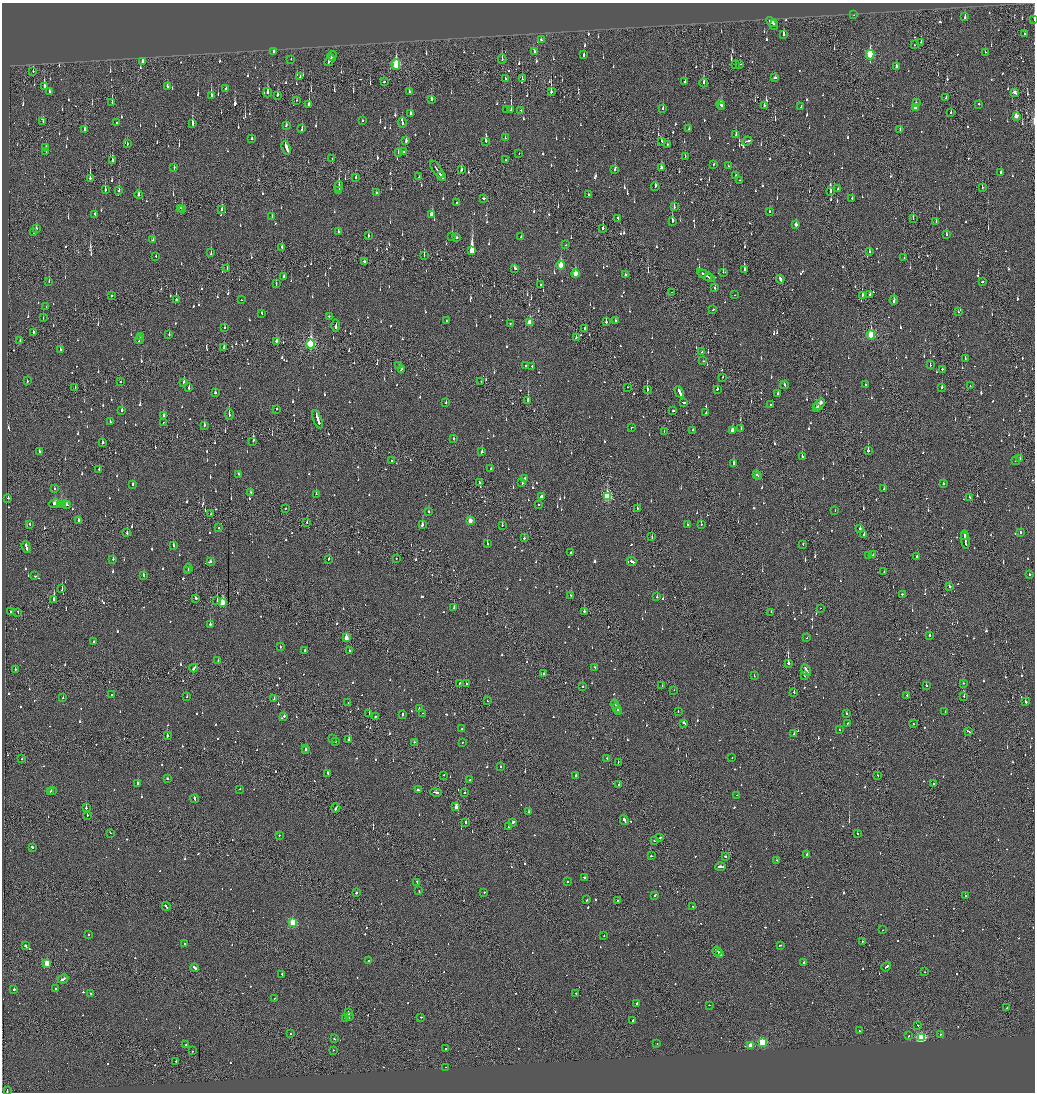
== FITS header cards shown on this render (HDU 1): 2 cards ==
NAXIS1  =                 2065
NAXIS2  =                 2180

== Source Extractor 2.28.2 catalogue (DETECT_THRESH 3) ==
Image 2065 x 2180 px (HDU 1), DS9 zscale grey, zoomed out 1/2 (1 PNG px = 2 x 2 image px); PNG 1037 x 1094 px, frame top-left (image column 1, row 2179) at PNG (2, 3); each listed source drawn as its Kron ellipse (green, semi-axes under 4 px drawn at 4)
Background -0.136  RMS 0.073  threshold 0.219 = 3 sigma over >= 5 px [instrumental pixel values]
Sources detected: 1548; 70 cannot appear on this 1/2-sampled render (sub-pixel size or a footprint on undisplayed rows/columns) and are neither listed nor drawn; of the other 1478, the 500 brightest by FLUX_AUTO listed and drawn (978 fainter detections omitted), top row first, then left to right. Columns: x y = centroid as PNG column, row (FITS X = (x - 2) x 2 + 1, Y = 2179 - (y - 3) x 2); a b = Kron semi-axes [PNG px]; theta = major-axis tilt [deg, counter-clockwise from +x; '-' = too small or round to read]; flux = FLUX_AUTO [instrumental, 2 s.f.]
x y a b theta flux
854 15 2 1 - 72
965 17 3 2 - 85
1034 20 4 1 - 100
771 22 6 2 -48 280
774 25 5 2 - 170
783 34 3 2 - 240
1024 34 2 2 - 54
541 39 2 2 - 65
921 42 2 2 - 140
914 45 2 1 - 100
274 51 2 2 - 98
534 51 2 2 - 150
985 52 2 2 - 57
870 54 5 3 - 760
584 55 3 2 - 130
332 56 5 2 - 240
291 59 2 2 - 58
502 59 4 1 - 110
329 60 6 2 55 250
143 62 3 2 - 78
740 64 2 1 - 110
396 65 5 3 - 1100
735 65 2 1 - 130
896 67 4 2 - 91
33 71 2 2 - 270
300 76 4 2 - 150
775 78 2 2 - 59
505 79 4 1 - 220
522 79 3 2 - 83
685 81 3 2 - 93
384 82 2 2 - 100
704 83 4 2 - 300
44 86 4 2 - 820
167 86 4 2 - 68
226 89 2 2 - 130
49 92 3 2 - 74
267 92 5 2 - 280
409 92 3 2 - 65
551 92 3 1 - 430
1015 93 4 2 - 170
277 95 3 2 - 87
211 96 4 2 - 280
946 97 3 2 - 92
431 99 3 2 - 66
296 100 3 1 - 65
112 102 3 2 - 66
916 103 3 2 - 71
309 104 3 2 - 360
721 104 4 2 - 190
979 104 2 2 - 77
764 105 3 2 - 70
722 106 2 2 - 72
801 107 3 2 - 120
915 108 3 2 - 140
507 109 2 2 - 54
663 109 3 2 - 150
511 110 4 2 - 720
521 110 2 2 - 88
410 113 3 2 - 71
951 113 2 1 - 120
1016 116 4 2 - 130
43 121 3 2 - 79
363 121 2 2 - 73
117 123 2 2 - 72
402 123 5 2 - 180
192 124 2 2 - 550
286 125 3 2 - 59
85 129 4 2 - 72
302 129 4 2 - 73
689 129 2 2 - 68
900 130 4 2 - 83
736 135 3 2 - 180
252 138 2 2 - 66
505 138 2 2 - 64
406 141 3 2 - 110
485 141 2 2 - 110
747 141 5 2 - 210
662 142 3 2 - 57
127 144 2 2 - 140
668 144 3 1 - 230
45 148 2 2 - 79
286 148 7 2 -70 320
46 152 2 2 - 77
399 152 3 1 - 190
403 152 2 2 - 320
519 153 2 1 - 120
685 157 2 1 - 71
332 159 2 1 - 65
112 160 4 2 - 120
506 160 2 1 - 130
714 164 3 2 - 67
728 166 2 1 - 89
174 168 3 2 - 89
661 168 4 3 - 98
437 169 10 1 -55 660
461 169 4 2 - 60
615 170 2 2 - 54
1001 173 2 2 - 76
441 176 5 2 - 360
736 176 3 2 - 290
356 177 3 2 - 78
419 177 2 2 - 100
90 178 4 2 - 390
740 180 2 2 - 57
339 187 5 2 - 110
655 187 4 2 - 100
982 187 2 1 - 160
838 189 2 2 - 70
105 190 3 2 - 180
339 190 2 2 - 340
119 191 3 2 - 120
831 191 3 2 - 130
376 192 2 2 - 93
139 195 4 2 - 130
588 195 2 2 - 130
483 198 3 2 - 86
852 198 2 2 - 71
457 203 2 2 - 210
674 207 4 2 - 72
180 208 3 1 - 85
182 209 3 2 - 74
222 209 3 2 - 99
769 211 2 2 - 56
95 214 2 2 - 390
432 215 4 3 - 180
272 217 3 2 - 110
618 218 2 2 - 59
913 219 3 1 - 64
672 221 4 2 - 300
936 222 3 2 - 91
796 225 3 2 - 85
36 228 3 2 - 120
603 228 2 2 - 300
338 231 3 2 - 100
33 233 3 2 - 160
946 235 3 2 - 89
368 236 2 2 - 82
452 237 4 1 - 170
521 237 2 2 - 110
457 238 3 2 - 54
153 240 2 2 - 60
566 245 2 2 - 55
282 247 3 2 - 88
472 251 3 3 - 13000
869 251 3 2 - 71
211 253 4 2 - 120
156 256 2 2 - 61
424 256 3 1 - 71
904 257 2 2 - 56
364 261 2 2 - 96
561 265 4 3 - 380
515 268 3 2 - 91
227 269 3 2 - 120
744 269 4 2 - 240
723 272 3 3 - 59
702 273 2 2 - 89
575 274 4 3 - 290
625 275 2 2 - 56
706 275 10 2 -32 420
284 277 3 2 - 55
709 277 2 2 - 110
780 279 4 2 - 210
49 281 3 1 - 56
982 282 2 1 - 79
276 284 3 2 - 69
540 285 2 2 - 81
715 288 2 2 - 88
672 292 2 1 - 63
870 294 3 1 - 190
735 295 2 1 - 58
862 295 3 1 - 240
111 296 2 2 - 56
176 299 2 2 - 270
241 300 2 1 - 74
894 300 4 2 - 200
46 307 2 2 - 110
713 309 2 2 - 62
958 312 2 2 - 120
262 313 3 2 - 65
329 316 2 2 - 110
43 318 2 2 - 68
447 321 2 2 - 59
615 321 2 2 - 100
530 322 3 3 - 340
606 322 2 2 - 160
510 323 2 2 - 81
336 325 6 2 -90 200
224 327 2 2 - 61
585 328 2 2 - 74
33 332 2 2 - 74
169 335 3 2 - 88
871 335 4 3 - 920
141 337 2 2 - 93
576 337 2 2 - 100
139 339 4 2 - 140
20 341 4 1 - 71
276 341 3 2 - 99
311 344 4 3 - 1600
224 348 3 2 - 74
60 350 3 2 - 98
702 352 2 2 - 60
965 359 2 2 - 140
703 361 2 2 - 83
930 365 2 2 - 110
398 366 2 1 - 75
526 366 2 2 - 100
532 366 2 2 - 740
942 369 2 2 - 150
401 370 3 2 - 73
723 377 2 2 - 56
27 381 2 2 - 200
121 381 2 2 - 65
481 381 2 1 - 56
184 382 3 2 - 120
785 385 4 2 - 170
866 385 2 2 - 63
970 386 2 2 - 57
627 387 2 1 - 68
942 387 2 2 - 150
75 388 2 1 - 100
189 388 3 2 - 80
717 389 2 2 - 63
647 390 4 2 - 390
679 392 6 2 -63 260
215 393 2 2 - 75
778 393 2 2 - 69
528 400 3 2 - 290
446 402 2 2 - 110
683 402 3 2 - 330
771 404 2 2 - 110
819 404 6 2 51 250
817 408 2 2 - 150
277 409 2 2 - 88
122 411 2 2 - 150
673 411 3 1 - 150
706 413 2 2 - 62
229 414 5 2 - 64
164 416 3 2 - 160
317 419 10 2 -70 330
110 422 2 2 - 58
164 422 2 2 - 79
204 425 2 2 - 280
631 427 2 1 - 84
741 429 2 2 - 64
693 430 2 2 - 120
732 430 3 3 - 120
664 431 2 2 - 61
453 438 2 2 - 54
253 441 2 1 - 76
103 443 2 2 - 500
39 451 2 2 - 210
868 451 3 2 - 420
482 452 2 2 - 130
802 457 3 2 - 230
1020 458 2 2 - 56
1016 460 2 2 - 79
391 461 2 2 - 55
733 463 3 2 - 270
99 469 3 2 - 95
491 469 2 2 - 57
238 474 3 2 - 65
756 474 2 2 - 76
758 476 2 1 - 85
525 478 2 2 - 83
479 483 2 2 - 71
522 483 2 2 - 210
133 484 2 2 - 68
944 484 2 2 - 71
54 488 2 2 - 69
884 489 2 1 - 100
251 492 2 2 - 65
316 494 2 2 - 62
541 496 2 2 - 360
607 496 4 3 - 1200
970 497 3 2 - 64
8 498 2 2 - 92
56 504 6 3 3 280
61 504 2 2 - 110
63 504 2 1 - 70
538 504 2 1 - 79
66 505 5 3 - 130
285 508 2 2 - 89
637 508 2 2 - 76
835 511 2 1 - 87
429 512 2 2 - 59
211 514 2 1 - 57
78 520 2 2 - 130
470 521 3 2 - 190
307 522 2 2 - 55
30 524 2 2 - 100
687 524 2 2 - 79
701 524 2 2 - 68
422 525 3 2 - 270
502 525 2 2 - 65
219 528 2 2 - 56
860 528 2 2 - 99
127 533 2 2 - 82
1020 533 2 2 - 140
864 535 2 2 - 660
964 536 4 1 - 110
652 537 2 1 - 67
524 538 2 2 - 61
965 540 9 2 -82 400
487 544 2 2 - 110
803 544 2 1 - 68
173 546 2 2 - 120
26 547 6 2 -71 270
571 553 2 2 - 170
873 555 2 2 - 60
868 556 2 2 - 73
917 556 2 2 - 150
113 559 3 2 - 140
329 559 3 2 - 83
396 559 2 2 - 240
211 562 2 2 - 58
632 562 5 2 - 280
188 568 5 2 - 180
188 571 2 1 - 73
884 571 2 2 - 58
1029 574 2 2 - 64
143 575 2 2 - 130
35 576 2 2 - 73
949 586 2 2 - 300
62 589 3 2 - 250
903 594 4 2 - 130
571 595 2 2 - 84
657 597 2 2 - 66
196 598 2 2 - 230
54 599 3 2 - 530
217 601 2 1 - 85
222 602 3 3 - 560
454 607 2 2 - 94
820 608 2 1 - 59
584 611 2 2 - 400
11 612 2 1 - 76
18 612 3 1 - 54
771 612 2 1 - 80
210 624 2 2 - 260
930 635 2 2 - 170
346 638 3 2 - 210
807 638 2 1 - 68
94 641 2 2 - 110
280 647 2 2 - 61
305 650 3 2 - 70
350 651 3 2 - 110
218 661 2 2 - 59
788 663 2 1 - 1800
595 667 3 2 - 57
194 668 4 2 - 260
15 669 2 2 - 54
806 670 6 2 -59 240
544 674 2 2 - 280
754 676 2 2 - 57
804 676 2 2 - 180
460 683 2 2 - 72
963 683 2 1 - 66
466 684 2 2 - 77
662 685 2 2 - 55
926 685 2 2 - 66
582 687 2 2 - 110
674 690 2 1 - 58
794 692 2 2 - 190
112 695 2 2 - 77
907 695 2 2 - 190
964 696 2 2 - 160
187 697 2 2 - 54
63 698 2 1 - 77
274 699 2 1 - 55
487 701 2 2 - 61
1025 701 3 2 - 200
348 703 2 2 - 58
615 704 4 2 - 210
419 708 2 2 - 69
617 708 5 2 - 390
618 711 2 2 - 160
678 712 2 1 - 75
945 712 2 2 - 83
369 713 2 2 - 230
423 713 2 2 - 120
846 713 2 2 - 140
402 714 2 2 - 180
284 716 2 2 - 120
375 717 2 2 - 150
684 723 3 2 - 140
847 723 2 2 - 56
913 724 2 1 - 66
462 729 2 2 - 180
839 730 2 1 - 71
969 731 3 2 - 59
794 734 2 2 - 110
167 736 2 2 - 300
332 738 2 2 - 61
349 739 2 2 - 260
335 741 2 2 - 56
415 742 2 2 - 100
463 742 2 2 - 67
305 748 2 2 - 120
306 750 2 2 - 130
607 758 2 2 - 230
732 758 2 2 - 60
22 759 2 2 - 84
618 762 2 1 - 75
500 766 2 2 - 200
328 773 2 2 - 120
444 775 2 1 - 64
575 775 3 2 - 85
877 775 2 2 - 67
168 779 3 2 - 95
470 780 3 2 - 140
138 783 2 2 - 180
934 783 2 1 - 95
619 785 2 2 - 110
240 789 2 2 - 57
52 790 2 2 - 100
418 790 3 2 - 89
50 791 2 2 - 130
436 792 6 2 -11 240
465 793 2 1 - 200
737 795 2 1 - 150
195 799 4 2 - 160
456 807 3 2 - 120
86 808 2 1 - 280
336 808 5 2 - 140
528 812 3 2 - 210
87 815 2 2 - 72
624 820 5 2 - 250
466 822 2 2 - 190
513 822 2 2 - 61
508 827 2 2 - 200
110 833 2 1 - 64
857 834 2 2 - 390
279 835 2 2 - 73
660 838 3 2 - 84
654 840 2 2 - 86
32 847 3 2 - 130
807 855 2 2 - 450
651 856 2 1 - 81
725 857 2 2 - 93
776 860 2 2 - 57
720 867 5 2 - 230
584 877 2 2 - 75
417 882 3 2 - 76
567 882 2 2 - 75
419 891 2 2 - 73
484 892 2 2 - 140
356 893 2 2 - 75
655 895 2 2 - 160
965 895 2 2 - 56
587 900 2 2 - 130
617 900 2 2 - 60
166 906 4 2 - 220
693 907 2 2 - 60
293 923 4 3 - 950
882 930 2 2 - 68
88 935 2 2 - 59
604 936 2 2 - 65
862 941 2 2 - 160
185 943 2 2 - 78
780 945 3 2 - 91
26 946 2 2 - 420
717 951 4 2 - 260
719 953 3 2 - 240
368 961 2 2 - 64
47 963 3 3 - 420
804 963 2 2 - 890
886 967 5 2 - 220
195 968 4 2 - 140
924 972 2 2 - 120
282 974 3 2 - 90
63 979 5 2 - 300
14 989 2 2 - 150
56 989 2 2 - 100
90 993 2 2 - 60
576 993 2 2 - 130
274 998 2 1 - 54
636 1003 3 2 - 110
710 1005 2 2 - 78
1007 1008 2 1 - 110
349 1013 4 2 - 220
349 1017 4 2 - 220
421 1017 2 1 - 61
345 1018 2 2 - 79
633 1020 4 2 - 150
918 1025 2 1 - 110
859 1031 2 2 - 67
291 1034 2 2 - 56
940 1034 2 2 - 65
909 1036 2 2 - 90
921 1037 3 3 - 2000
334 1039 2 2 - 83
762 1042 3 3 - 1200
657 1043 2 2 - 74
186 1045 2 2 - 180
751 1046 3 3 - 300
445 1049 2 2 - 140
334 1050 2 2 - 77
193 1051 2 2 - 83
176 1061 2 2 - 120
446 1067 2 2 - 210
7 1090 3 1 - 130
At the frame edge (FLAGS 8, measured only in part): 2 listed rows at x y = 1034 20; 7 1090
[978 fainter detections neither listed nor drawn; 70 sub-pixel or undisplayed-footprint detections neither listed nor drawn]